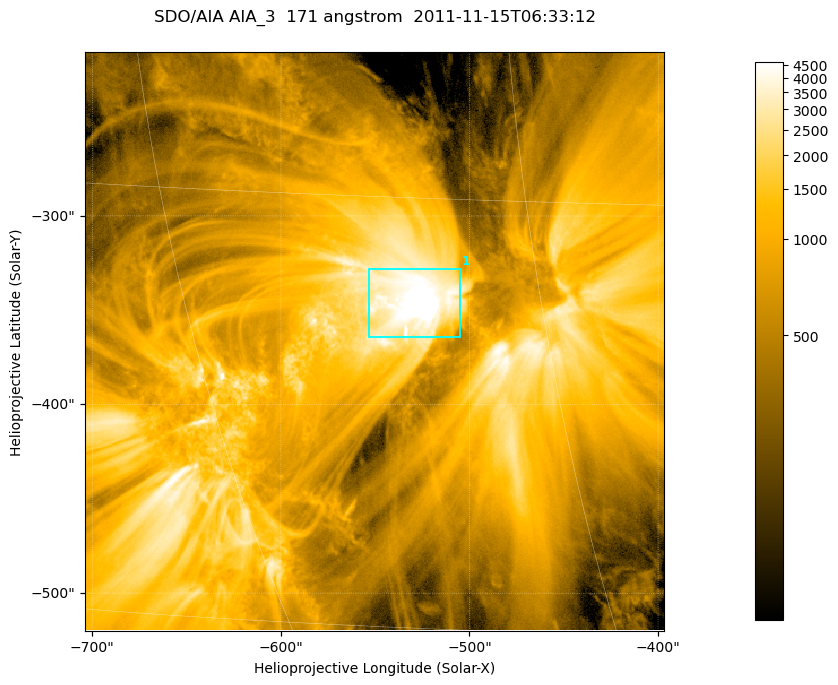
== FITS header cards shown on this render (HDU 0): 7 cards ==
TELESCOP= 'SDO/AIA '
INSTRUME= 'AIA_3   '
WAVELNTH=                  171
WAVEUNIT= 'angstrom'
DATE-OBS= '2011-11-15T06:33:12.34'
CTYPE1  = 'HPLN-TAN'
CTYPE2  = 'HPLT-TAN'

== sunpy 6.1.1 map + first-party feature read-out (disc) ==
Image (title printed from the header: SDO/AIA AIA_3  171 angstrom  2011-11-15T06:33:12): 512 x 512 px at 0.599 arcsec/px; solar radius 970 arcsec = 1618 px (partial field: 3.2% of the solar disc is inside the frame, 100% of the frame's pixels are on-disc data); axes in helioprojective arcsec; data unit not stated in the header (colour bar unlabelled)
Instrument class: DISC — disc imager (sunpy class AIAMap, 171 A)
Bright regions (active regions / flare kernels): reference = the on-disc median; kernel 5 px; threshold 5 sigma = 2765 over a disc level ~743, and >= 1.15x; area >= 262 px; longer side >= 6 px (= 3.6 arcsec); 1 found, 1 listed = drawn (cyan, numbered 1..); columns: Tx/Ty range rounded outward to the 2 arcsec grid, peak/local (2 s.f.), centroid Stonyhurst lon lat
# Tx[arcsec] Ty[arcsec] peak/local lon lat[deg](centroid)
1 -554..-504 -364..-328 8.9 -35 -18